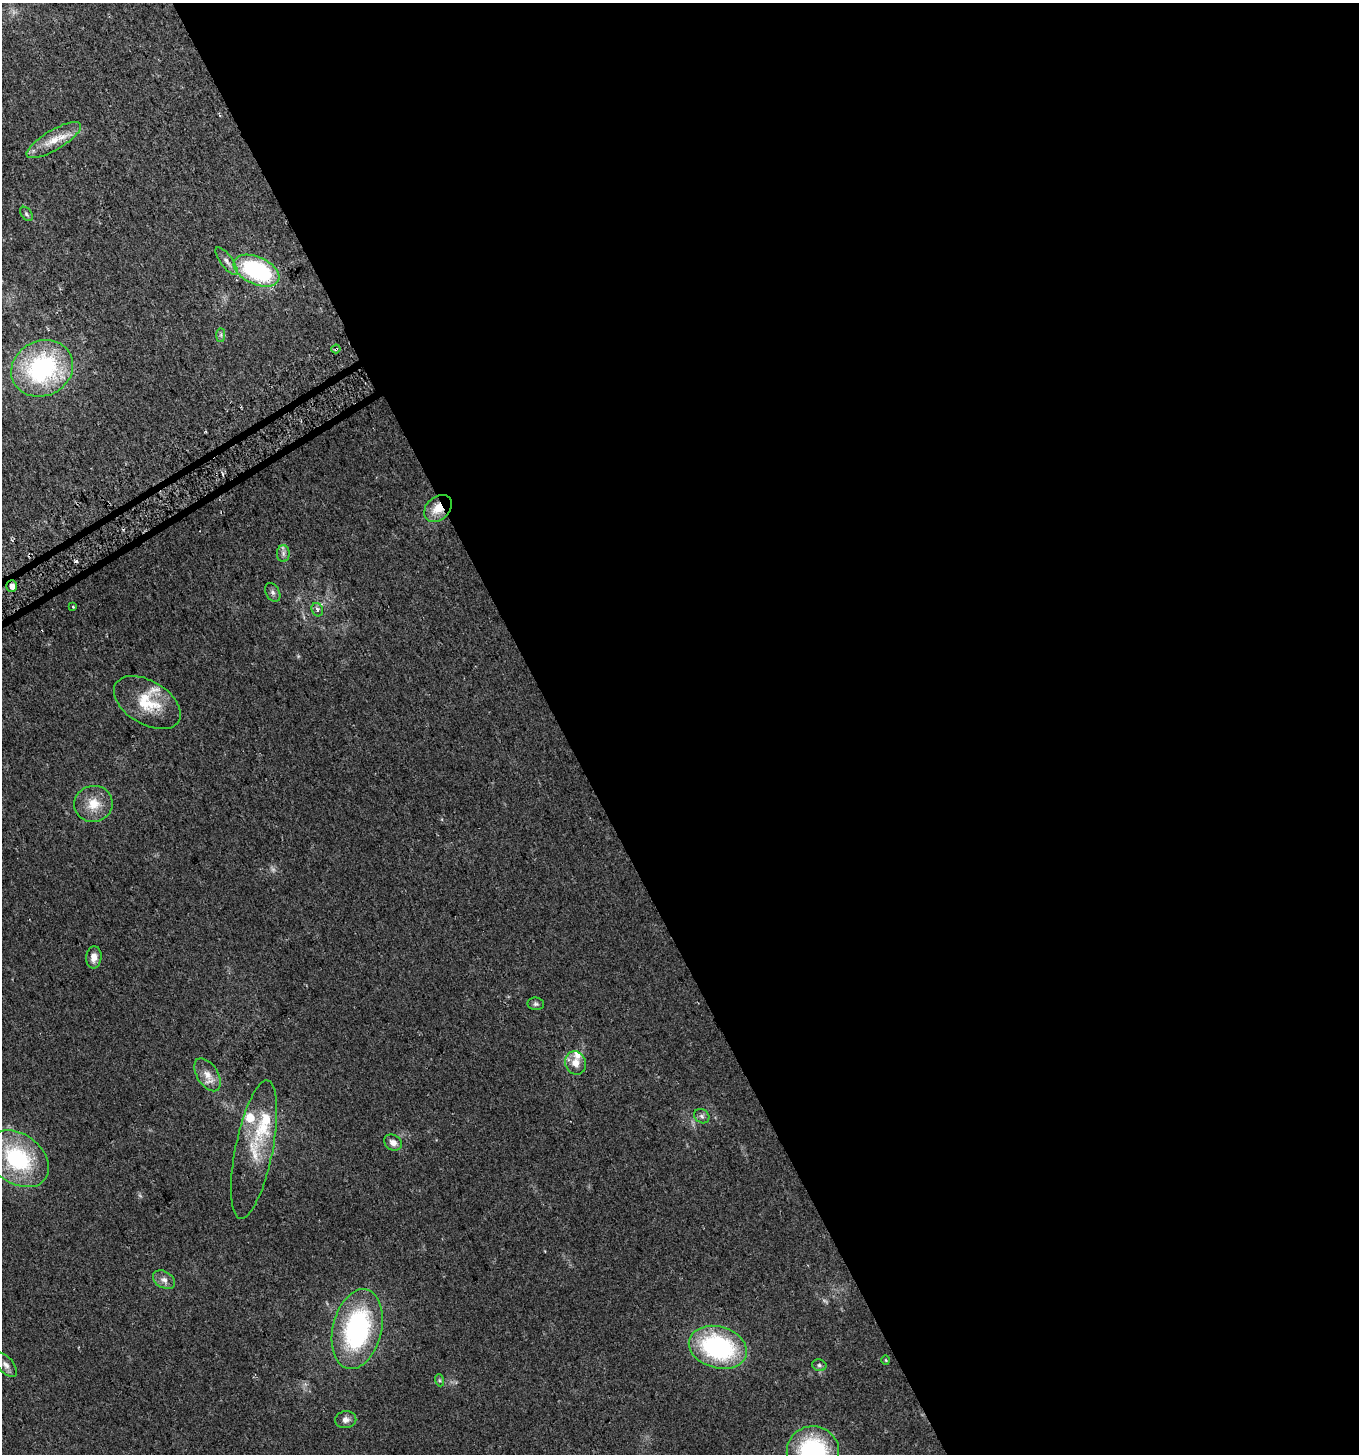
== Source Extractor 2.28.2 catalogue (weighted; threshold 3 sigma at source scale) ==
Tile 8 of 4 x 4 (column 4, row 2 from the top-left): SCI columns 4255-5611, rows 2935-4386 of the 5736 x 5871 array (HDU 1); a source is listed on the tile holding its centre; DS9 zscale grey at full resolution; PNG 1361 x 1456 px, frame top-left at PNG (2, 3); each listed source drawn as its Kron ellipse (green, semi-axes under 4 px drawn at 4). Shown black and unused: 59% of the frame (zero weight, under 2 of 3 exposures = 2% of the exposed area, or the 3 px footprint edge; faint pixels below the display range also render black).
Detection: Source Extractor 2.28.2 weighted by HDU 2 'WHT'; one run over the whole footprint, this tile lists its part. Background 0.0479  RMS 0.0082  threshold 0.0368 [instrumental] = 3 sigma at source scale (4.5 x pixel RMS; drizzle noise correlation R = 1.50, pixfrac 1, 0.0396/0.0396 arcsec/px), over >= 5 px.
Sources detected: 41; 2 too faint to see at this stretch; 2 cosmic-ray / hot-pixel residue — neither listed nor drawn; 5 inside a brighter listed object's ellipse — not listed separately; the other 32 listed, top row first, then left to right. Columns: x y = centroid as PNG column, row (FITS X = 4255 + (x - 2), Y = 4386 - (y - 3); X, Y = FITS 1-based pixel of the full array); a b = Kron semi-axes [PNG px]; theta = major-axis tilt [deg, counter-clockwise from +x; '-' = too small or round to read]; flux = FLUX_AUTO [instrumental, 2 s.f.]
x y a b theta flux
54 140 31 10 31 15
26 214 8 5 -52 1.5
226 261 16 6 -53 4.7
257 271 24 13 -24 110
221 335 7 4 90 1.6
336 349 5 3 - 1.9
42 368 32 27 27 110
438 508 15 11 43 14
283 553 8 6 90 2.6
12 586 6 5 - 3.3
273 592 10 6 -60 2.6
73 607 3 3 - 0.96
317 610 7 5 -65 3.1
147 702 37 22 -31 30
93 804 19 18 - 16
94 957 11 7 84 5.9
536 1004 8 6 -6 1.9
576 1063 12 10 -66 7.9
207 1075 18 10 -58 8.6
702 1116 8 6 -36 2.4
393 1143 9 7 -34 4.9
254 1150 70 18 79 37
17 1159 35 24 -36 74
164 1280 12 8 -32 4.5
357 1329 40 24 76 120
718 1347 30 20 -16 110
886 1360 5 3 - 0.72
6 1365 14 7 -48 5
819 1365 7 5 -15 1.9
439 1380 6 4 -71 1.1
346 1420 11 8 9 4
813 1452 26 26 - 100
Overlapping masked pixels (flux is a lower limit): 3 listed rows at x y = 336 349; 438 508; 12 586
Isophote crosses this tile's border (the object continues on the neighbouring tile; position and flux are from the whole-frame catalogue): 1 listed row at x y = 813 1452